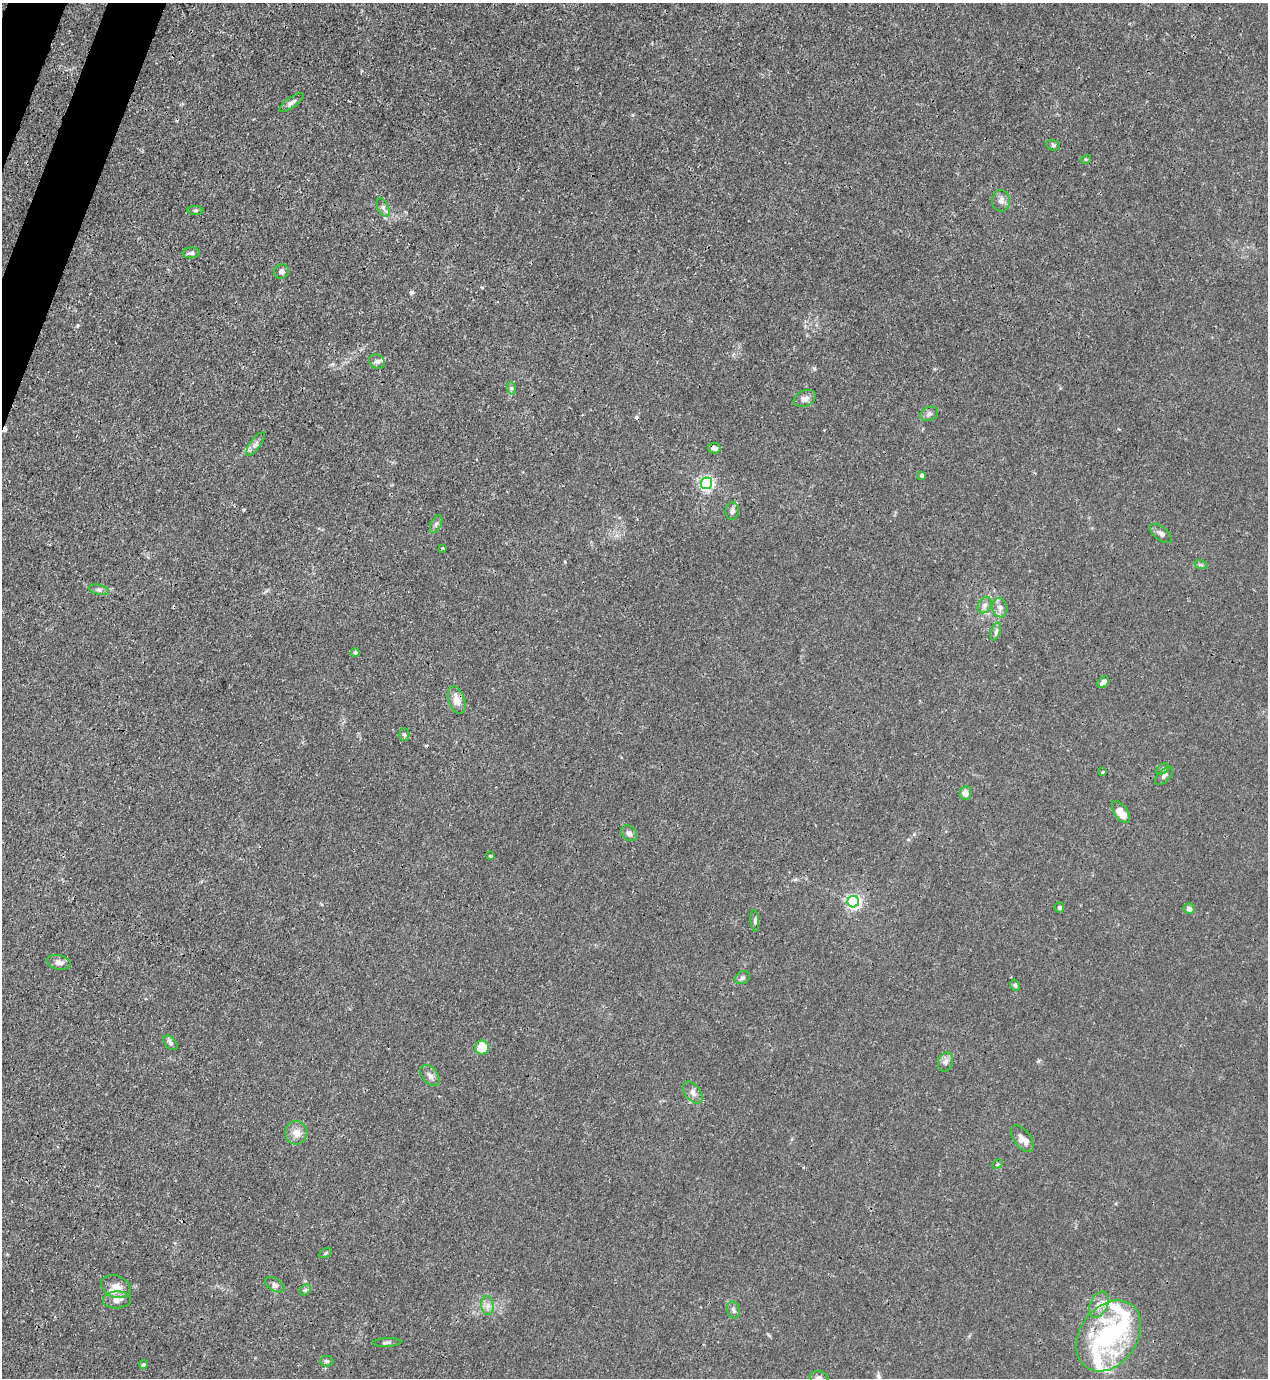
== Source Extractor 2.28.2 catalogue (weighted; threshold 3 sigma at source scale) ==
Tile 11 of 4 x 4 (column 3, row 3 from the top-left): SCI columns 2764-4029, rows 1421-2796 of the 5650 x 5590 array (HDU 1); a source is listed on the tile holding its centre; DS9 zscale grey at full resolution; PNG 1270 x 1380 px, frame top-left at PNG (2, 3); each listed source drawn as its Kron ellipse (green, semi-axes under 4 px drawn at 4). Shown black and unused: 2% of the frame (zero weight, under 3 of 4 exposures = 7% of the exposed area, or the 3 px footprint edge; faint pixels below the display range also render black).
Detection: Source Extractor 2.28.2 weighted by HDU 2 'WHT'; one run over the whole footprint, this tile lists its part. Background 0.0192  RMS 0.0026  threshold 0.0119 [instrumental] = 3 sigma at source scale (4.5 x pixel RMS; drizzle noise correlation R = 1.50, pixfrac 1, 0.05/0.05 arcsec/px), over >= 5 px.
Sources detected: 75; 4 cosmic-ray / hot-pixel residue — neither listed nor drawn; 7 inside a brighter listed object's ellipse — not listed separately; the other 64 listed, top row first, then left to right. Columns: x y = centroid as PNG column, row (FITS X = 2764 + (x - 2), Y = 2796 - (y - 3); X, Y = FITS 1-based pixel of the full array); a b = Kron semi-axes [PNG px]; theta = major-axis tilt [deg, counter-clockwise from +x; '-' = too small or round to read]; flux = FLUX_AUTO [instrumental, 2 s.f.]
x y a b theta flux
291 103 14 5 35 0.99
1053 145 7 5 -15 0.5
1086 159 5 3 - 0.24
1001 201 11 9 -86 1.3
383 207 10 5 -64 0.87
196 210 8 4 0 0.48
191 253 8 5 5 0.75
281 272 7 7 - 0.92
377 362 8 6 -31 0.86
511 388 6 4 -72 0.42
805 399 11 8 24 1.4
929 414 9 6 26 0.79
255 444 14 5 54 1.1
714 448 6 5 - 0.89
922 475 4 4 - 0.61
706 483 6 6 - 61
732 511 9 6 84 0.96
436 524 10 5 65 0.73
1161 533 13 6 -38 0.92
443 548 3 2 - 0.3
1201 565 7 4 -18 0.42
99 590 10 5 -12 0.76
985 605 8 6 64 1
1000 608 10 7 -81 1.2
996 632 9 4 70 0.66
355 652 4 4 - 0.56
1103 682 7 4 46 1.6
457 700 14 8 -71 2.7
404 735 6 5 - 0.49
1162 769 7 5 27 0.48
1102 772 3 2 - 0.4
1164 776 11 6 46 0.76
965 793 6 6 - 1.7
1121 812 12 6 -55 3.7
629 833 9 6 -44 1.1
490 856 3 3 - 0.36
853 902 6 6 - 61
1059 907 5 5 - 0.48
1189 909 5 5 - 1
755 921 11 3 -86 0.47
59 962 12 7 -13 1.3
742 978 8 6 32 0.67
1015 985 6 4 -59 0.57
170 1043 8 5 -47 0.74
482 1047 7 7 - 6
945 1062 10 7 69 1.1
430 1075 12 7 -51 1.2
693 1092 12 7 -51 1.4
296 1133 12 11 - 2.2
1022 1139 15 8 -53 1.9
997 1164 5 4 - 0.36
325 1253 7 4 27 0.37
275 1285 11 6 -31 0.94
116 1287 15 10 -21 2.6
305 1290 6 4 44 0.48
117 1300 14 8 3 1.7
1099 1305 14 8 66 2.1
488 1306 9 6 -84 1.1
733 1310 9 6 -74 0.69
1109 1336 39 28 53 32
387 1343 14 4 2 0.62
327 1361 7 5 0 0.54
143 1365 4 4 - 0.39
819 1377 9 6 -8 0.81
Overlapping masked pixels (flux is a lower limit): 1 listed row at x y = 457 700
Isophote crosses this tile's border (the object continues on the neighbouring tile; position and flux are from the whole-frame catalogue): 1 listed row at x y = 819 1377